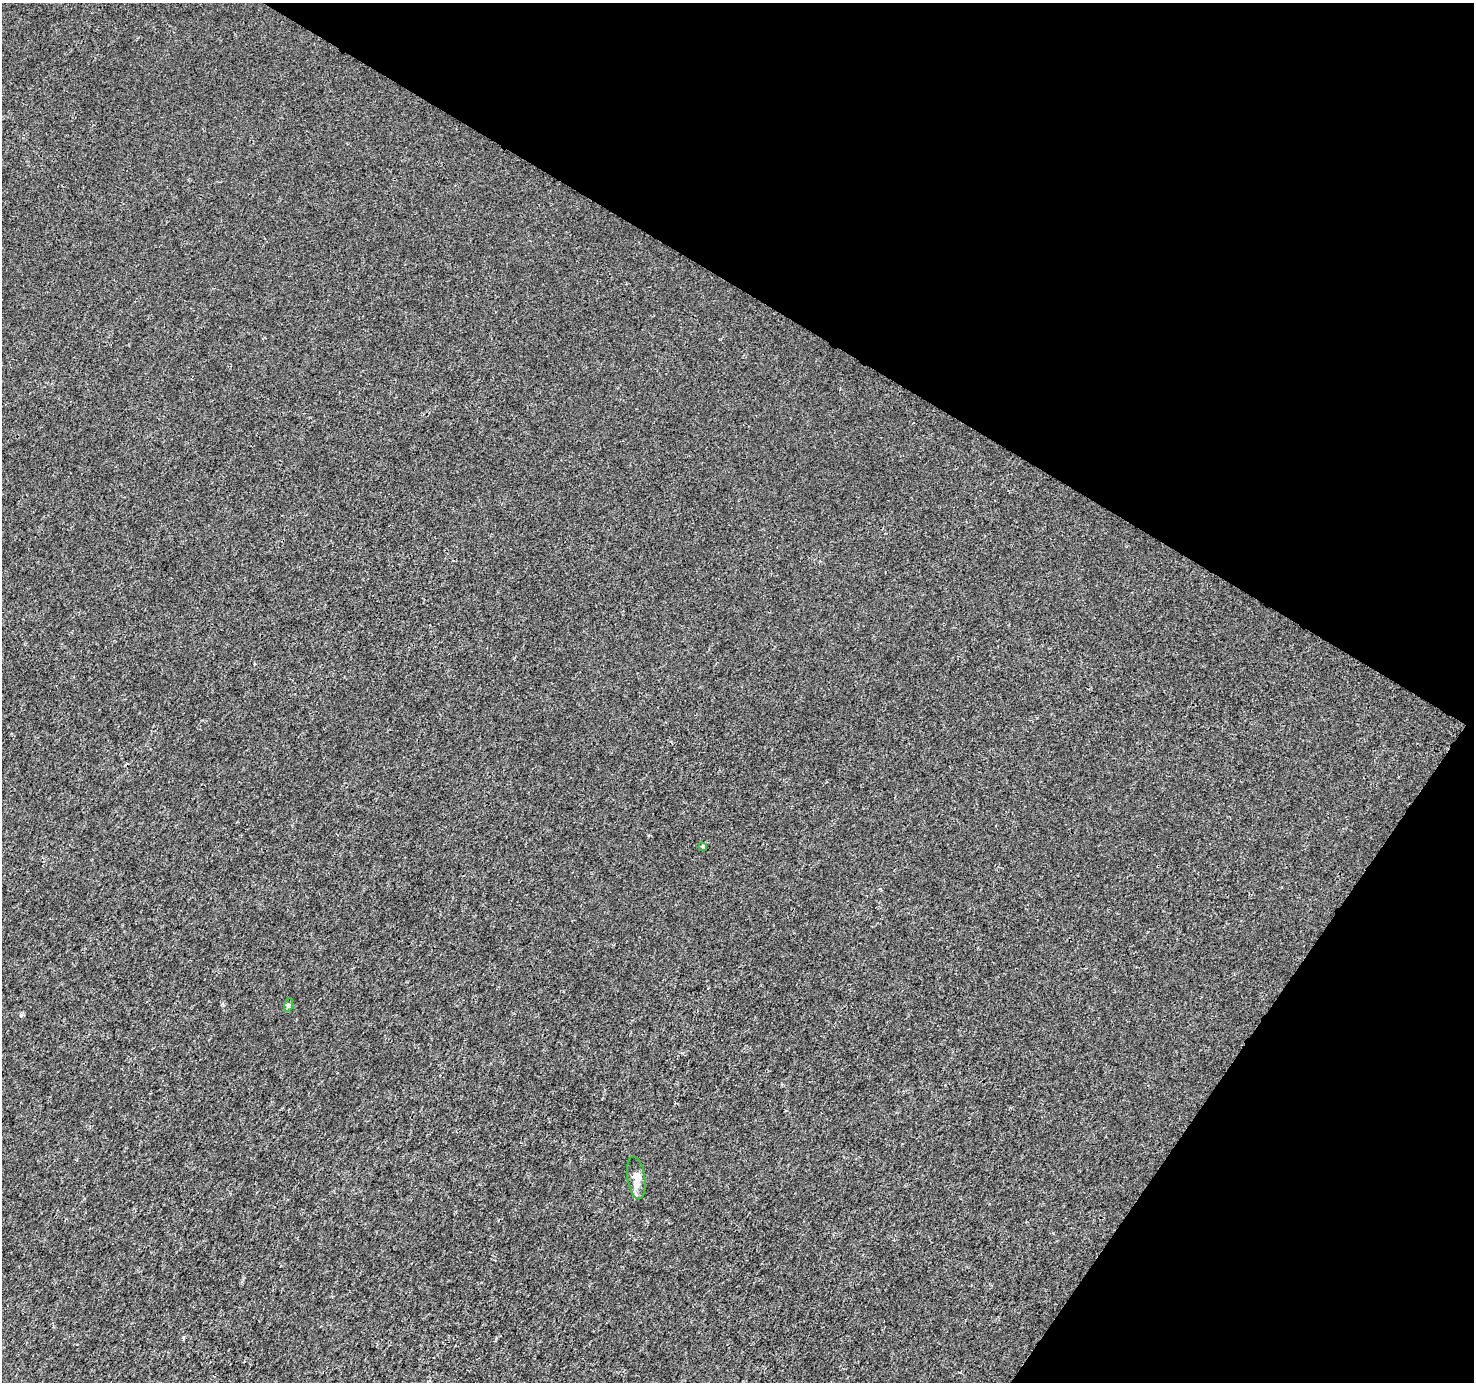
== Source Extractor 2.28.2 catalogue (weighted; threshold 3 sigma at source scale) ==
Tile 8 of 4 x 4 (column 4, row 2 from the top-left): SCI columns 4421-5892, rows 2951-4330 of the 5902 x 5967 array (HDU 1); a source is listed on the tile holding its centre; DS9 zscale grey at full resolution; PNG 1476 x 1384 px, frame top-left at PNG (2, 3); each listed source drawn as its Kron ellipse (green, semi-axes under 4 px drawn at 4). Shown black and unused: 29% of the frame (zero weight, under 3 of 4 exposures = <1% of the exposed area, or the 3 px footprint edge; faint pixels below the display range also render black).
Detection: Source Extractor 2.28.2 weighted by HDU 2 'WHT'; one run over the whole footprint, this tile lists its part. Background 2.01e-04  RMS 0.0018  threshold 0.00829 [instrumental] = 3 sigma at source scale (4.5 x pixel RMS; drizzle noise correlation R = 1.50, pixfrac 1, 0.0396/0.0396 arcsec/px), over >= 5 px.
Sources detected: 3; all 3 listed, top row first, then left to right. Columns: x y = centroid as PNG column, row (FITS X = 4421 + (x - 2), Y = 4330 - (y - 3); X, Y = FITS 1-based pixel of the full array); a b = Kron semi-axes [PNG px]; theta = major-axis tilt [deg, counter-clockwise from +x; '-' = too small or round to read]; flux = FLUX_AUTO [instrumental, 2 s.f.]
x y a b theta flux
703 846 4 4 - 0.35
288 1005 7 4 71 0.36
636 1178 22 8 -81 2.4